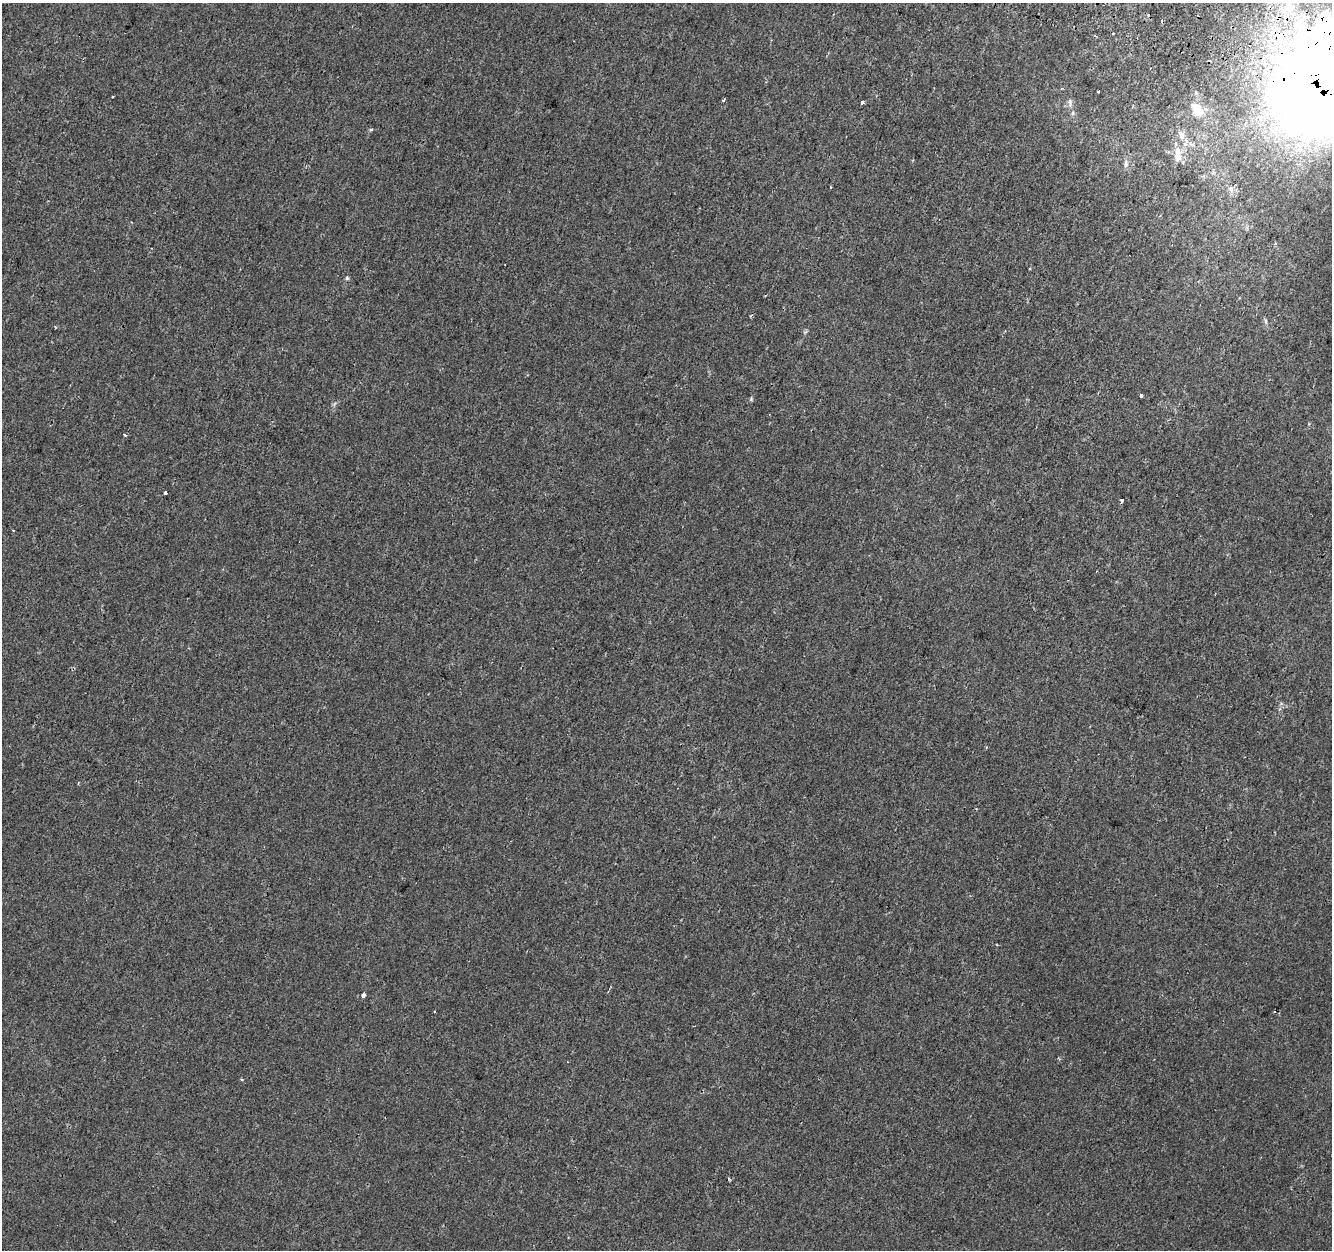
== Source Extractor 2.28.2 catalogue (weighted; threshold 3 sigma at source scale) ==
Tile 10 of 4 x 4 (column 2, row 3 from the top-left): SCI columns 1354-2683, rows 1570-2817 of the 5356 x 5574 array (HDU 1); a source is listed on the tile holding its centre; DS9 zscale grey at full resolution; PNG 1334 x 1252 px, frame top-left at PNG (2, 3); no overlay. Shown black and unused: <1% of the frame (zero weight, under 2 of 3 exposures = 2% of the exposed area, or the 3 px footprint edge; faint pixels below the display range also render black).
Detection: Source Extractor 2.28.2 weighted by HDU 2 'WHT'; one run over the whole footprint, this tile lists its part. Background 1.95e-05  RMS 0.0028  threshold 0.0126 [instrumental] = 3 sigma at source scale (4.5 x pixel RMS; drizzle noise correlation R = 1.50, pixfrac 1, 0.0396/0.0396 arcsec/px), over >= 5 px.
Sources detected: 32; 8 cosmic-ray / hot-pixel residue — not listed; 2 inside a brighter listed object's ellipse — not listed separately; the other 22 listed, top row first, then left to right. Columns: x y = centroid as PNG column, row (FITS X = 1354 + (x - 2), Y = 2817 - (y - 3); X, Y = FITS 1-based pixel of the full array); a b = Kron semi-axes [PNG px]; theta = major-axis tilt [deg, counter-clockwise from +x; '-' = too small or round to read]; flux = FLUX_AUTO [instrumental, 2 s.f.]
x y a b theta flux
1289 7 43 26 86 28
1320 87 46 31 -86 3000
1098 91 3 3 - 0.69
113 97 3 3 - 0.63
723 100 4 3 - 0.41
862 102 4 3 - 0.6
1070 103 15 6 -90 1.3
1197 110 19 12 -56 4.8
371 130 5 4 - 0.41
1178 155 23 11 90 4.1
1126 164 11 6 89 0.93
1231 189 11 5 -55 1.1
347 278 5 5 - 0.42
751 316 4 3 - 0.38
1266 321 8 4 -90 0.61
1141 396 4 3 - 1.2
751 399 6 5 - 0.41
125 434 3 3 - 1.6
165 493 3 3 - 2
1122 501 4 3 - 1.1
78 783 3 2 - 0.24
363 995 4 3 - 2.4
Overlapping masked pixels (flux is a lower limit): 1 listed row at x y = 1320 87
Isophote crosses this tile's border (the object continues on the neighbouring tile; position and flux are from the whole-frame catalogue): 2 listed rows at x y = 1289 7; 1320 87